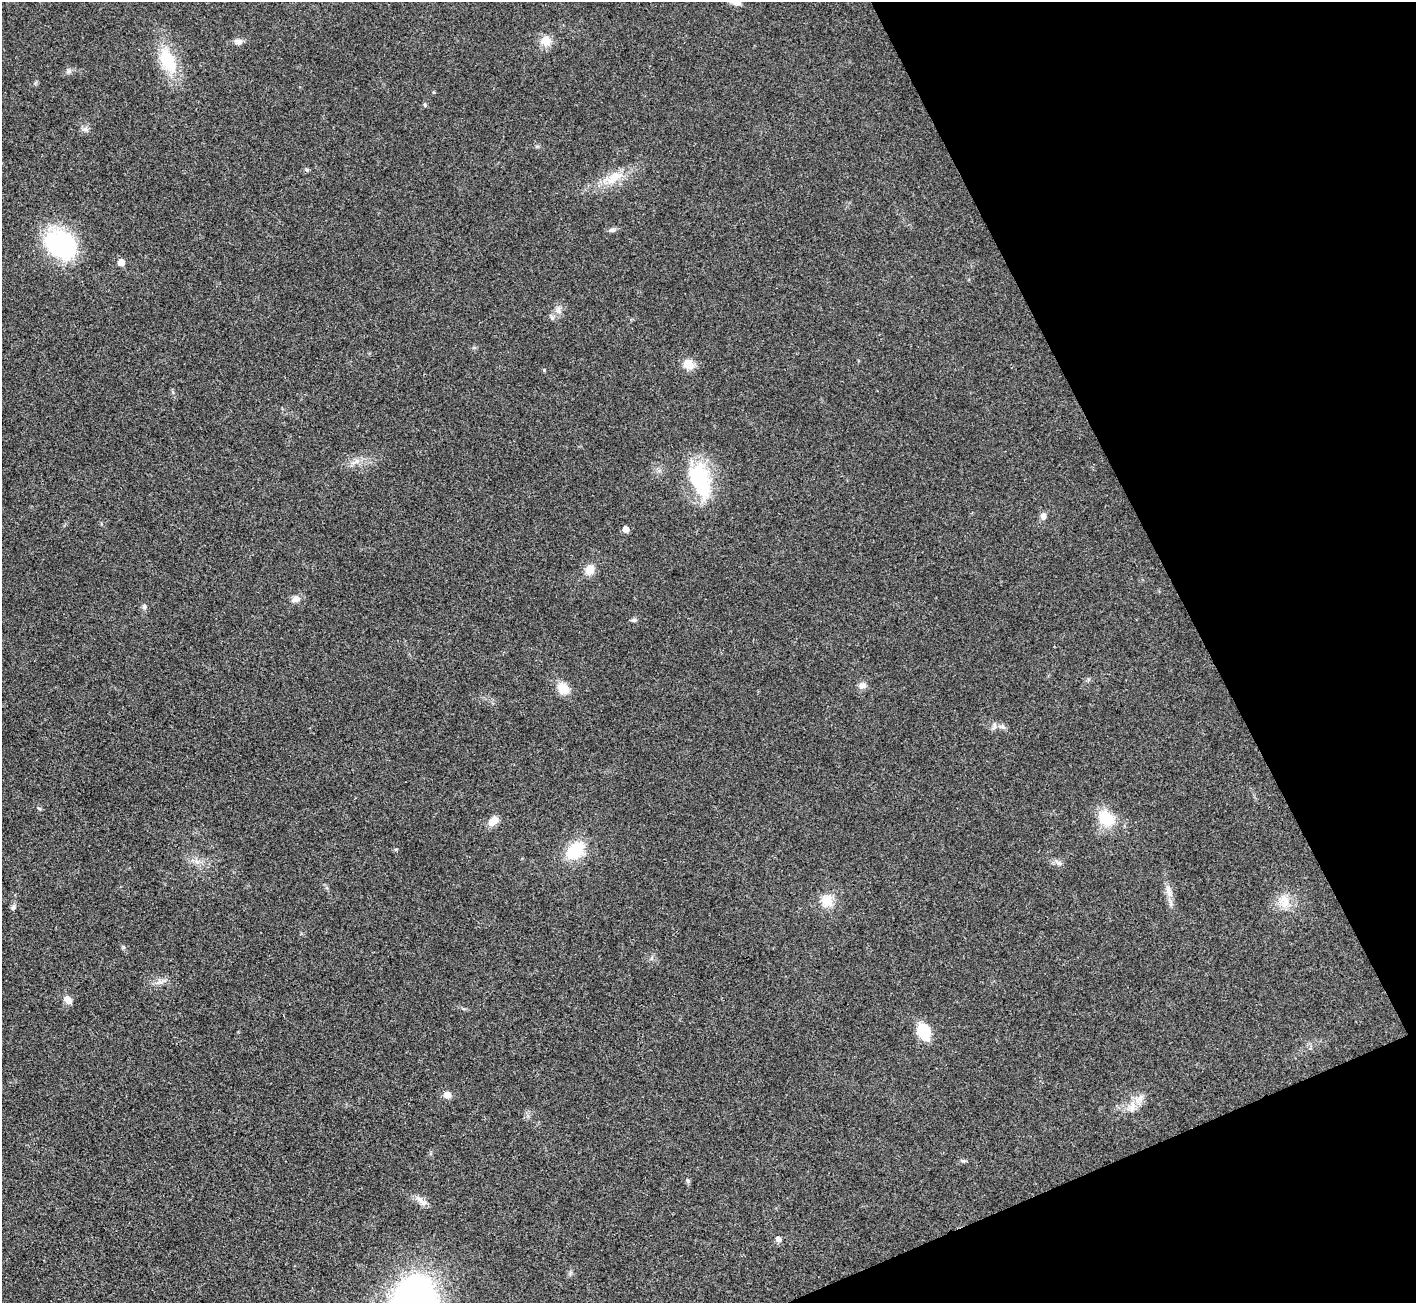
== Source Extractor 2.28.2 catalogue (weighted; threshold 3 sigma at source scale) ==
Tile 12 of 4 x 4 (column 4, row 3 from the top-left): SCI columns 4246-5659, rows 1591-2891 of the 5661 x 5651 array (HDU 1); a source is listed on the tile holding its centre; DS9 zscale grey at full resolution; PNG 1418 x 1305 px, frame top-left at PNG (2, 2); no overlay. Shown black and unused: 20% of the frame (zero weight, under 3 of 4 exposures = <1% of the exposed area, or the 3 px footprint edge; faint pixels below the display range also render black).
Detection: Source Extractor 2.28.2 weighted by HDU 2 'WHT'; one run over the whole footprint, this tile lists its part. Background 0.0216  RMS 0.0044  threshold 0.0196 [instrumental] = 3 sigma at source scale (4.5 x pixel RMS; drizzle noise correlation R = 1.50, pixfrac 1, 0.05/0.05 arcsec/px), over >= 5 px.
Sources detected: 47; all 47 listed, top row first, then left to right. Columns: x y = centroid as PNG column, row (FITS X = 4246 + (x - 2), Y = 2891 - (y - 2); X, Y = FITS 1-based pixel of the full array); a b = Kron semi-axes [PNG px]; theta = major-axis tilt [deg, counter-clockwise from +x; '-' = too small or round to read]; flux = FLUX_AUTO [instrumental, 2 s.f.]
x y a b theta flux
735 2 12 8 -15 3.3
238 41 10 7 -6 2
546 41 12 12 - 5.7
168 60 30 15 -64 20
69 71 9 6 36 1.3
425 104 7 3 -82 0.51
85 129 9 7 -1 1.6
307 169 6 4 19 0.64
613 178 34 13 24 11
612 230 10 5 6 1.3
60 244 32 24 -36 57
121 262 5 5 - 5.1
558 310 11 7 -80 2.1
552 318 6 6 - 1
688 364 13 11 -30 5.4
356 462 15 6 25 2.7
700 480 45 22 -69 34
1043 516 10 8 87 1.9
626 529 5 5 - 3.2
590 569 10 9 - 5.7
296 599 12 9 20 2.7
144 607 7 6 - 1.1
634 620 8 5 10 0.91
862 686 10 9 - 2.2
563 688 16 12 -50 6.4
994 724 10 4 -89 1.1
1003 727 9 5 -25 1.3
39 808 6 3 -20 0.55
1106 818 23 17 -36 14
493 821 13 8 47 4.7
575 851 18 12 44 22
197 861 9 6 -54 2
1058 862 14 5 -39 1.7
1169 891 20 9 -75 4.1
827 901 12 12 - 8
1284 901 21 14 -67 7.2
13 907 10 6 68 1.2
123 947 6 4 -71 0.65
159 982 11 6 24 2
68 1000 12 8 -48 2.9
923 1032 12 8 -65 24
447 1095 8 7 - 2.9
1139 1099 19 10 51 5.3
963 1161 7 4 -18 0.7
688 1180 6 6 - 0.82
421 1200 21 7 -35 3.2
778 1239 5 5 - 2.2
Isophote crosses this tile's border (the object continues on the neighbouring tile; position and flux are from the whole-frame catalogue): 1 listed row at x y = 735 2
Unlisted compact peaks at least as high as the median listed source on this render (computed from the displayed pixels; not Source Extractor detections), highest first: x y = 544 370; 396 849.